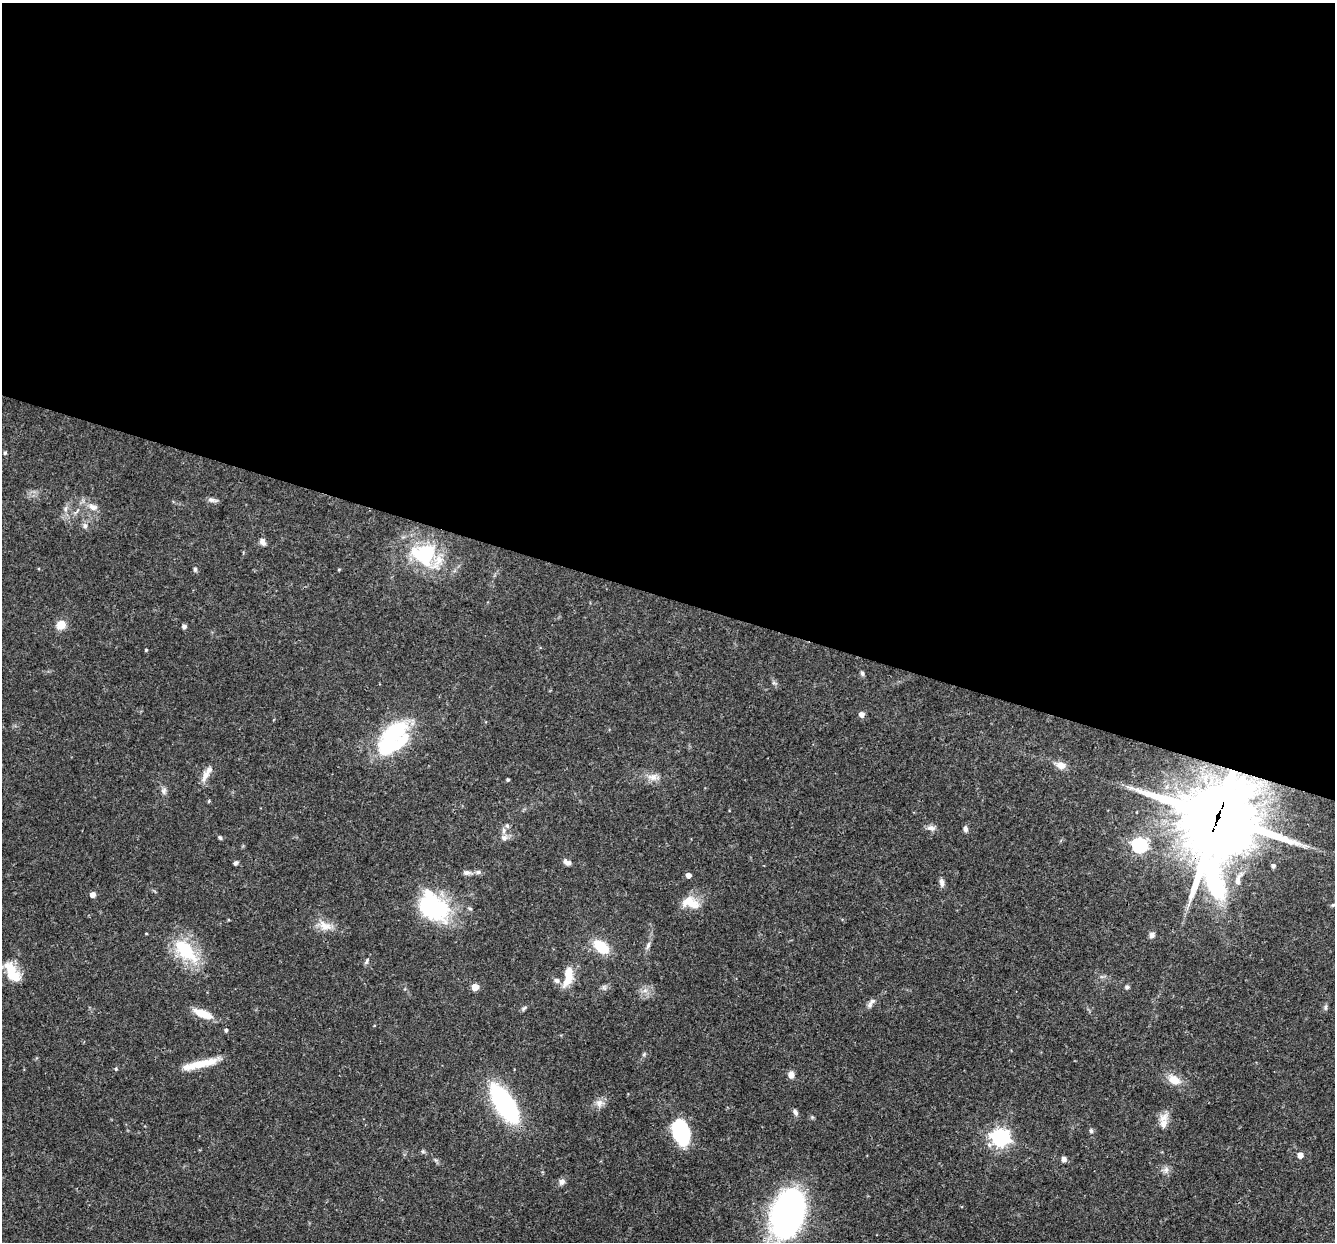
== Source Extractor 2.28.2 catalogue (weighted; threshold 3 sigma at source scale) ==
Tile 3 of 4 x 4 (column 3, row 1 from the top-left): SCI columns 2665-3997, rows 3978-5217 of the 5329 x 5346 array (HDU 1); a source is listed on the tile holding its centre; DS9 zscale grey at full resolution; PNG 1337 x 1244 px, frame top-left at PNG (2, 3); no overlay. Shown black and unused: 48% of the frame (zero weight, under 3 of 4 exposures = <1% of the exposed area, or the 3 px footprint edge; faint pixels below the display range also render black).
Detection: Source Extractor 2.28.2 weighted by HDU 2 'WHT'; one run over the whole footprint, this tile lists its part. Background 0.0579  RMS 0.0033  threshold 0.0147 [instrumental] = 3 sigma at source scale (4.5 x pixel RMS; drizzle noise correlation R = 1.50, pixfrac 1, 0.05/0.05 arcsec/px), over >= 5 px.
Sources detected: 78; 2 inside a brighter object's white glare — not listed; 2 inside a brighter listed object's ellipse — not listed separately; the other 74 listed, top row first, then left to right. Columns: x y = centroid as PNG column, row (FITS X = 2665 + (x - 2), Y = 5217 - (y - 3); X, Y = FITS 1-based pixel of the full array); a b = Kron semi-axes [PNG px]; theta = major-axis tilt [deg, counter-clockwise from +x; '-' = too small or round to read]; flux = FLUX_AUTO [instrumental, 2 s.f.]
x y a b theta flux
5 453 4 4 - 0.52
212 500 15 5 -7 1.1
93 507 14 8 -24 2.4
65 509 7 4 89 0.8
85 526 8 6 -90 1
263 542 10 6 -62 1.4
424 554 32 28 -1 23
195 569 6 4 -74 0.56
339 569 5 3 - 0.28
61 625 9 8 - 4.3
184 626 4 4 - 1.1
146 650 4 3 - 0.32
862 673 7 5 -75 0.61
774 683 6 4 -17 0.51
861 714 5 5 - 1.6
394 733 38 20 48 28
1061 765 12 9 -12 2.8
205 776 19 8 61 2.9
652 777 14 9 -11 2.6
508 780 3 3 - 0.47
164 791 9 6 67 1
209 801 4 4 - 0.4
1218 817 33 25 81 3200
507 826 6 5 - 0.68
931 828 12 6 -5 1.4
965 829 7 5 -81 1.1
220 838 6 4 -49 0.53
504 838 8 8 - 1.5
1139 845 7 6 - 63
567 862 10 6 -28 1.3
236 863 6 5 - 0.72
1273 866 4 4 - 0.89
478 872 8 6 1 0.96
466 873 9 6 2 1.1
688 875 4 4 - 2
1238 880 23 8 71 3.5
942 883 12 6 -82 1.3
92 894 5 5 - 2.1
691 903 23 13 -18 5.9
1333 905 7 4 43 0.52
433 907 38 27 -43 34
325 926 20 11 -22 4.1
1152 935 7 7 - 1.2
648 945 11 5 67 1.1
601 947 15 9 -38 11
186 951 38 19 -47 17
366 961 9 4 66 0.66
11 971 24 13 -69 7.4
568 976 25 9 78 6.5
557 980 8 7 - 1.1
475 987 5 5 - 5
1127 987 5 5 - 0.87
645 990 7 5 0 1
870 1005 10 7 64 1.2
1325 1007 7 5 88 0.66
524 1008 8 4 53 0.62
203 1014 24 8 -22 5.7
226 1030 4 4 - 0.6
644 1054 6 4 72 0.48
200 1064 44 8 13 7.9
791 1075 9 7 -74 1.7
1174 1080 16 11 -28 4.4
504 1103 43 18 -58 43
599 1103 11 10 - 2.1
796 1112 10 5 -66 0.94
1163 1123 14 11 89 3
1091 1131 5 5 - 0.67
681 1132 23 14 -74 27
1000 1138 7 7 - 130
1300 1155 5 5 - 2.7
1064 1159 6 5 - 1.2
1166 1170 9 6 64 1.3
562 1182 8 8 - 1.2
787 1214 39 24 72 110
Overlapping masked pixels (flux is a lower limit): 2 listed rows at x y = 1218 817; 200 1064
Isophote crosses this tile's border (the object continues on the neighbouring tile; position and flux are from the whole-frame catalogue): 1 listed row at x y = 787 1214